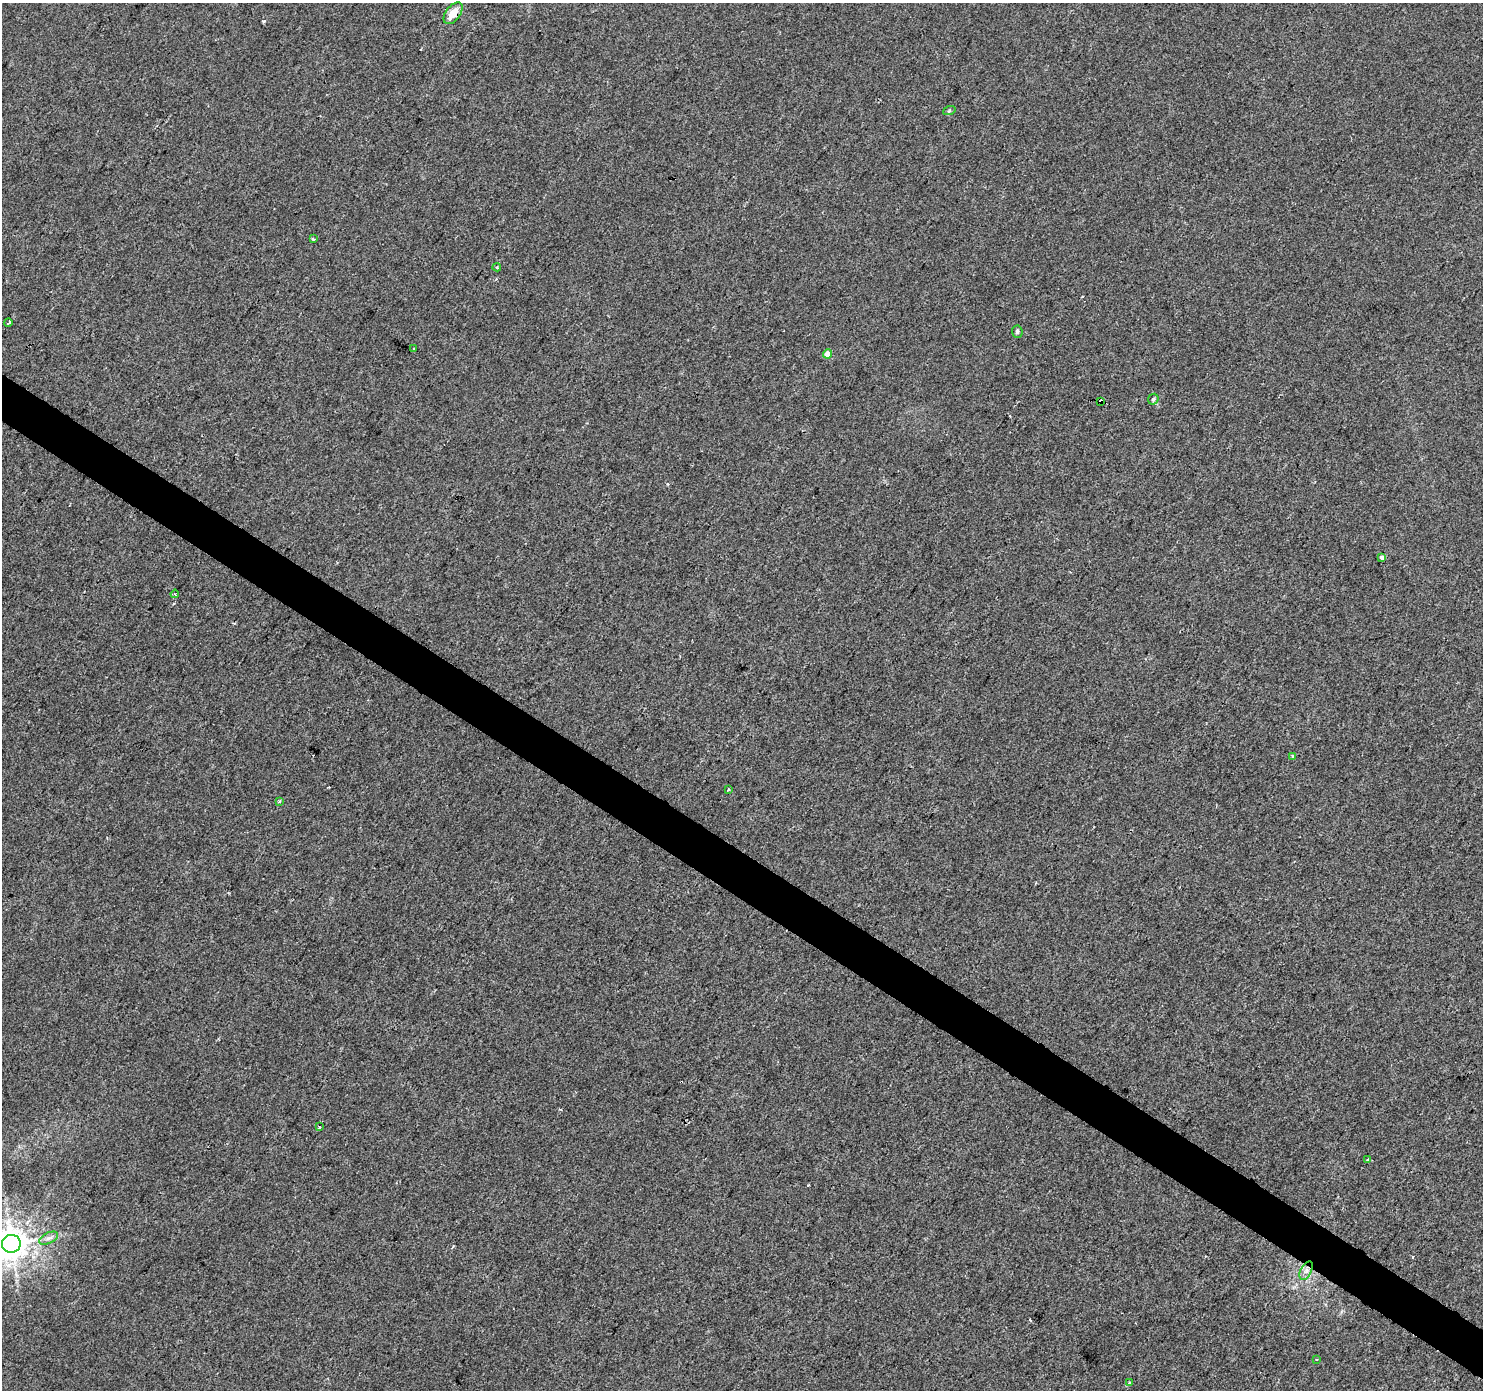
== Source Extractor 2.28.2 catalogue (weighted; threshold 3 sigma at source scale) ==
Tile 6 of 4 x 4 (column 2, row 2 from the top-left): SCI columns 1482-2962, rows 2959-4346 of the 5930 x 5985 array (HDU 1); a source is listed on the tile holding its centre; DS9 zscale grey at full resolution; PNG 1485 x 1392 px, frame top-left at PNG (2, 3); each listed source drawn as its Kron ellipse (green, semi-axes under 4 px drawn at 4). Shown black and unused: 3% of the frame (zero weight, under 2 of 3 exposures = <1% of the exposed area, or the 3 px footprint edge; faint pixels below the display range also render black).
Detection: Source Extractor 2.28.2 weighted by HDU 2 'WHT'; one run over the whole footprint, this tile lists its part. Background 0.00612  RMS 0.0046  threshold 0.0208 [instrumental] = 3 sigma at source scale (4.5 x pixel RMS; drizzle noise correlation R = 1.50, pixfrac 1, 0.0396/0.0396 arcsec/px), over >= 5 px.
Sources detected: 26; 4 cosmic-ray / hot-pixel residue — neither listed nor drawn; the other 22 listed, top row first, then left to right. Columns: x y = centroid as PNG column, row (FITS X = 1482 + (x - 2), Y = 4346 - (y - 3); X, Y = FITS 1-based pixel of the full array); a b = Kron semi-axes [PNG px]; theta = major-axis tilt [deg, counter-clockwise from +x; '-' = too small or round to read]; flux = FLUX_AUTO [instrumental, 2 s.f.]
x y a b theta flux
453 13 12 7 52 5.9
949 111 6 4 19 0.57
313 239 4 3 - 1.4
497 267 4 3 - 0.65
8 323 4 3 - 1.4
1017 332 6 5 - 0.95
413 349 3 3 - 1.3
827 354 4 4 - 4.9
1153 399 6 5 - 0.75
1101 401 4 3 - 2.9
1382 558 4 3 - 1.9
175 594 4 3 - 0.5
1293 756 3 3 - 2.2
728 790 3 3 - 1.8
279 801 3 3 - 1.3
319 1127 3 3 - 1.2
1368 1160 3 2 - 0.61
49 1238 10 5 26 1.8
11 1244 9 9 - 890
1306 1271 10 5 63 2.1
1317 1359 2 2 - 0.44
1129 1383 4 3 - 0.5
Overlapping masked pixels (flux is a lower limit): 2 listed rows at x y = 453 13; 1101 401
Isophote crosses this tile's border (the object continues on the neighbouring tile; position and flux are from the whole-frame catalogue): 1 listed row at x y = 11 1244
Unlisted compact peaks at least as high as the median listed source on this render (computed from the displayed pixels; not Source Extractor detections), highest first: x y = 264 21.